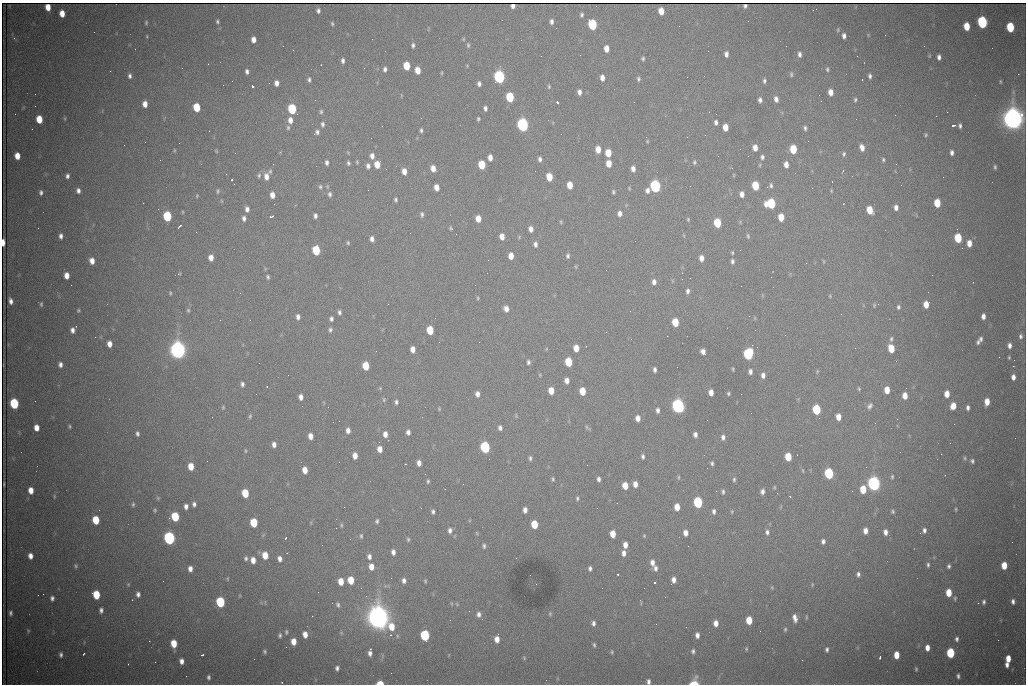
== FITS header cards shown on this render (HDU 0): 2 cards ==
NAXIS1  =                 1024 /fastest changing axis
NAXIS2  =                  682 /next to fastest changing axis

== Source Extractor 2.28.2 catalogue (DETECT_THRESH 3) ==
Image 1024 x 682 px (HDU 0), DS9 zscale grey, 1 PNG px = 1 image px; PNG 1028 x 686 px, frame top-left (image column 1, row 682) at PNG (2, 3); no overlay
Background 2320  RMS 29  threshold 88.5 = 3 sigma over >= 5 px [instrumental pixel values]
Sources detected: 492; all 492 listed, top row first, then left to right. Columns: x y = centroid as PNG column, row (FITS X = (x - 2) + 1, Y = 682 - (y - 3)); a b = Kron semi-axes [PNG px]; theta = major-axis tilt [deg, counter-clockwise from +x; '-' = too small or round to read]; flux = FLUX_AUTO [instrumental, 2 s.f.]
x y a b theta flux
513 6 4 4 - 5.4e+03
745 6 4 4 - 2.8e+03
48 7 6 4 -82 2.2e+04
816 9 2 2 - 9.3e+02
318 11 5 4 - 5.3e+03
661 11 6 5 - 2.9e+04
62 13 6 5 - 2.3e+04
582 15 5 4 - 3.8e+03
217 21 4 4 - 3.3e+03
551 21 5 4 - 6.4e+03
982 22 7 5 -83 3.1e+05
146 23 5 3 - 2.8e+03
332 24 4 3 - 2.9e+03
592 25 7 5 -80 1.6e+05
967 26 6 5 - 4.0e+04
1010 27 6 5 - 9.9e+04
838 30 6 4 72 2.6e+03
94 32 2 2 - 1.1e+03
868 35 4 4 - 1.7e+03
147 36 5 2 - 1.8e+03
844 36 5 4 - 7.9e+03
14 38 4 4 - 2.8e+03
253 39 5 4 - 1.3e+04
372 39 2 2 - 9.0e+02
463 39 5 4 - 2.0e+03
413 45 5 4 - 4.5e+03
468 45 7 4 -76 3.4e+03
606 49 6 4 -87 1.7e+04
293 50 2 2 - 1.1e+03
726 54 5 4 - 7.8e+03
799 54 6 4 -88 6.9e+03
857 56 3 2 - 2.2e+03
939 57 5 4 - 7.5e+03
643 59 4 4 - 3.4e+03
343 61 5 3 - 5.8e+03
208 64 3 2 - 3.3e+03
407 66 6 5 - 5.0e+04
467 66 4 3 - 1.6e+03
385 69 5 4 - 5.6e+03
827 69 6 5 - 3.4e+03
418 70 6 5 - 2.6e+04
110 71 2 2 - 9.3e+02
247 71 5 4 - 5.7e+03
442 73 5 3 - 2.0e+03
791 74 7 4 -88 3.6e+03
1018 74 2 2 - 1.5e+04
130 76 6 5 - 6.1e+03
870 76 6 4 -83 5.4e+03
499 77 7 5 -84 4.5e+05
687 77 2 2 - 1.1e+03
602 78 6 4 -83 1.2e+04
638 79 6 5 - 4.0e+03
862 79 3 2 - 4.0e+03
309 80 6 5 - 4.6e+03
764 81 6 4 -86 4.4e+03
1000 81 5 3 - 2.4e+03
276 83 5 4 - 1.2e+04
479 84 5 4 - 5.9e+03
252 86 3 3 - 9.1e+04
549 87 6 4 -89 2.8e+03
579 92 5 4 - 8.8e+03
831 92 6 5 - 1.7e+04
510 97 6 5 - 1.0e+05
776 99 6 5 - 9.8e+03
315 100 2 2 - 1.1e+03
760 100 5 4 - 6.4e+03
855 100 6 5 - 3.6e+03
557 102 3 3 - 8.7e+03
634 102 2 2 - 8.5e+02
145 104 6 4 -87 1.6e+04
197 107 6 5 - 6.2e+04
485 108 5 4 - 5.7e+03
292 109 6 5 - 1.4e+05
321 112 6 4 89 3.6e+03
947 112 2 2 - 3.2e+03
15 114 2 2 - 8.5e+02
297 114 2 2 - 2.5e+03
895 115 2 2 - 8.1e+02
65 118 5 3 - 1.9e+03
39 119 6 5 - 4.2e+04
478 119 4 3 - 3.0e+03
1013 119 10 8 -82 2.3e+06
290 120 7 5 -84 1.3e+04
716 122 5 4 - 6.1e+03
322 124 8 5 -83 5.4e+03
523 125 7 5 -83 5.6e+05
953 125 3 3 - 6.8e+03
382 126 2 2 - 1.7e+03
960 126 5 3 - 4.7e+03
725 127 6 5 - 2.4e+04
288 128 6 4 -90 3.4e+03
805 128 6 4 -81 4.6e+03
421 130 6 4 85 3.8e+03
209 131 2 2 - 1.2e+03
317 132 7 6 - 6.3e+03
926 135 4 4 - 2.9e+03
647 141 4 3 - 2.1e+03
179 143 2 2 - 3.9e+03
124 145 2 2 - 1.6e+03
862 147 7 5 -71 1.3e+04
755 148 6 5 - 1.5e+04
598 149 6 5 - 2.1e+04
793 149 6 5 - 6.3e+04
174 150 6 3 82 2.0e+03
216 151 5 4 - 2.0e+03
348 152 6 3 -19 2.1e+03
952 152 5 4 - 6.9e+03
235 153 2 2 - 1.4e+03
608 153 6 5 - 3.6e+04
844 154 6 5 - 4.1e+03
17 156 6 5 - 2.3e+04
372 156 7 6 - 1.1e+04
490 157 6 4 -88 1.3e+04
762 157 6 5 - 5.4e+03
540 159 6 4 -88 6.2e+03
883 160 5 4 - 2.9e+03
357 162 5 3 - 2.6e+03
694 162 6 5 - 3.8e+03
327 163 5 4 - 5.7e+03
348 163 5 4 - 4.1e+03
609 163 6 4 -89 2.5e+04
377 164 6 5 - 2.8e+04
786 164 6 4 -83 1.4e+04
896 164 2 2 - 1.3e+03
482 165 6 5 - 6.4e+04
760 165 6 3 89 2.2e+03
368 166 7 5 -78 7.4e+03
995 167 5 3 - 3.3e+03
433 168 6 5 - 1.6e+04
732 168 3 2 - 1.3e+03
633 169 6 4 -81 1.1e+04
270 171 6 4 -79 3.2e+03
404 171 6 4 -80 1.6e+04
843 171 4 3 - 1.8e+03
259 175 7 5 78 4.0e+03
734 175 5 3 - 1.7e+03
67 176 5 4 - 5.9e+03
266 177 8 6 88 1.4e+04
549 177 6 5 - 3.9e+04
232 180 3 3 - 3.9e+03
570 185 6 4 -84 2.8e+04
771 185 6 5 - 4.1e+03
901 185 3 2 - 1.7e+03
655 186 7 5 -84 3.8e+05
755 186 6 5 - 7.2e+04
320 187 6 5 - 3.9e+03
436 187 6 4 -81 1.7e+04
629 188 4 3 - 2.0e+03
812 188 2 2 - 2.9e+03
368 190 2 2 - 8.3e+03
647 190 6 5 - 7.9e+03
78 191 5 4 - 7.3e+03
218 191 6 5 - 3.5e+03
831 191 5 3 - 2.0e+03
613 192 6 4 -87 3.2e+03
41 193 5 4 - 5.0e+03
330 194 7 5 -85 5.7e+03
742 194 6 5 - 1.2e+04
272 195 6 4 -86 1.5e+04
197 196 5 3 - 2.0e+03
396 200 4 3 - 3.8e+03
222 201 5 3 - 1.8e+03
771 203 7 6 - 1.4e+05
937 203 6 5 - 5.0e+04
896 207 6 5 - 9.7e+03
247 209 6 5 - 8.2e+03
870 210 6 5 - 3.8e+04
183 212 5 3 - 1.8e+03
422 214 7 5 89 5.2e+03
620 214 6 5 - 9.0e+03
167 216 6 5 - 1.3e+05
315 216 5 4 - 6.1e+03
271 217 4 3 - 4.6e+03
781 217 6 5 - 3.1e+04
244 218 6 4 -82 6.6e+03
478 219 6 5 - 2.2e+04
688 219 4 4 - 2.4e+03
561 222 5 4 - 2.3e+03
740 222 5 5 - 2.2e+03
717 223 6 5 - 8.4e+04
180 226 5 2 - 3.9e+03
451 228 7 4 -52 3.3e+03
531 229 6 4 -77 1.1e+04
683 235 5 3 - 2.0e+03
61 236 5 4 - 7.2e+03
502 236 6 4 -86 1.6e+04
748 236 7 4 -80 3.5e+03
519 237 5 4 - 2.2e+03
958 238 6 5 - 8.6e+04
372 239 6 4 -81 8.8e+03
3 242 6 3 90 2.1e+04
348 243 4 3 - 2.7e+03
969 243 7 5 -90 1.8e+04
535 244 6 5 - 7.0e+03
316 250 6 5 - 9.4e+04
740 250 2 2 - 1.0e+03
732 253 6 4 -88 2.9e+03
511 256 6 4 -89 2.0e+04
568 256 6 5 - 4.4e+03
211 258 6 4 -88 1.5e+04
701 258 6 5 - 1.4e+04
488 260 2 2 - 2.2e+03
92 261 6 5 - 1.6e+04
732 261 6 4 -85 5.0e+03
823 261 5 3 - 1.8e+03
806 263 2 2 - 1.2e+03
576 267 5 3 - 2.0e+03
606 270 2 2 - 1.1e+03
179 274 6 3 19 2.0e+03
67 275 6 4 -86 1.7e+04
932 275 2 2 - 1.2e+03
268 277 5 4 - 3.5e+03
654 282 6 5 - 9.3e+03
71 285 2 2 - 6.9e+03
688 291 7 5 87 6.1e+03
170 293 4 3 - 2.3e+03
240 293 2 2 - 8.3e+02
830 296 4 4 - 1.8e+03
478 298 5 4 - 2.3e+03
11 301 6 4 -77 8.8e+03
41 304 6 3 90 3.1e+03
878 304 2 2 - 1.3e+03
926 304 6 5 - 2.5e+04
874 305 6 4 -80 2.4e+03
898 307 6 5 - 4.4e+03
506 309 6 5 - 1.3e+04
78 310 4 4 - 2.5e+03
188 310 6 4 -75 3.1e+03
339 312 5 4 - 4.9e+03
841 314 2 2 - 2.6e+03
983 316 5 4 - 1.0e+04
298 317 6 4 -84 7.7e+03
331 319 5 4 - 5.3e+03
220 320 2 2 - 1.0e+03
675 322 6 5 - 5.3e+04
73 330 6 4 66 9.4e+03
330 330 6 5 - 4.5e+03
430 330 6 5 - 5.8e+04
755 330 2 2 - 1.4e+03
1020 336 7 5 -88 6.2e+03
95 337 2 2 - 9.3e+02
891 339 6 4 76 3.9e+03
981 339 7 5 88 5.3e+03
978 342 7 5 -89 5.2e+03
109 344 6 4 -84 1.5e+04
752 345 2 2 - 4.6e+03
1009 345 7 5 -87 9.5e+03
576 348 6 5 - 2.3e+04
891 348 6 5 - 4.1e+04
413 349 6 4 -87 1.6e+04
546 349 5 3 - 1.8e+03
178 350 8 6 -81 1.5e+06
703 352 6 4 -58 1.1e+04
748 354 7 5 76 2.3e+05
999 357 2 2 - 9.1e+02
1009 357 5 4 - 2.7e+03
1014 360 2 2 - 2.4e+03
528 362 6 5 - 4.9e+03
568 362 6 5 - 6.9e+04
259 363 3 2 - 1.6e+03
60 365 5 4 - 7.4e+03
366 366 6 5 - 5.4e+04
1013 366 2 2 - 2.2e+04
733 369 3 2 - 2.1e+03
655 370 5 3 - 5.7e+03
750 371 5 4 - 7.6e+03
817 371 5 4 - 2.4e+03
288 375 3 2 - 1.5e+03
540 375 4 4 - 1.9e+03
763 375 6 5 - 8.9e+03
1013 377 6 5 - 1.1e+04
567 380 5 4 - 1.1e+04
242 384 5 4 - 5.3e+03
380 388 5 4 - 2.1e+03
859 389 5 3 - 2.4e+03
887 390 6 4 -87 2.6e+04
551 391 6 5 - 2.7e+04
582 391 6 5 - 4.1e+04
711 392 6 4 -86 1.5e+04
728 393 4 3 - 3.0e+03
256 394 2 2 - 1.6e+03
477 394 6 5 - 1.0e+04
741 394 2 2 - 7.5e+02
947 394 6 4 87 2.1e+04
905 396 6 4 -85 2.0e+04
301 397 6 5 - 1.0e+04
384 400 7 5 88 3.4e+03
35 401 3 2 - 1.5e+03
396 402 5 4 - 4.8e+03
987 402 6 4 88 2.2e+04
14 403 6 5 - 1.6e+05
678 406 7 5 -83 8.3e+05
870 406 8 6 53 6.2e+03
953 406 6 5 - 2.4e+04
223 407 5 4 - 2.3e+03
968 408 5 4 - 6.0e+03
439 409 5 4 - 2.2e+03
817 409 6 5 - 1.2e+05
658 410 5 4 - 6.6e+03
250 416 6 4 80 3.1e+03
516 416 6 4 -67 2.3e+03
212 417 2 2 - 7.0e+02
838 417 6 4 -85 1.9e+04
638 418 5 4 - 1.5e+04
897 419 2 2 - 1.1e+03
339 421 2 2 - 1.2e+03
875 423 3 2 - 1.9e+03
954 424 2 2 - 9.4e+03
70 426 4 3 - 2.7e+03
36 428 6 4 -81 1.8e+04
500 428 6 5 - 6.1e+03
587 428 9 4 -42 3.3e+03
348 430 6 5 - 1.1e+04
408 432 6 5 - 7.9e+03
137 434 5 4 - 4.8e+03
385 434 6 5 - 1.2e+04
695 435 5 4 - 7.5e+03
310 436 6 4 -83 1.5e+04
723 437 6 4 -88 7.2e+03
274 444 5 4 - 8.9e+03
485 447 6 5 - 2.5e+05
380 449 6 5 - 1.7e+04
245 451 6 3 -82 2.3e+03
355 456 6 4 -87 1.7e+04
643 457 6 4 -87 5.3e+03
788 457 6 5 - 5.2e+04
530 458 6 4 -89 4.2e+03
965 458 6 4 -52 3.0e+03
972 461 5 4 - 4.1e+03
419 463 5 4 - 1.1e+04
712 463 4 4 - 3.9e+03
587 465 2 2 - 5.6e+03
191 466 6 5 - 2.9e+04
305 470 6 4 -84 2.2e+04
803 471 7 3 -71 2.2e+03
829 473 6 5 - 1.8e+05
678 477 7 3 89 2.4e+03
892 477 7 4 89 3.4e+03
553 479 5 4 - 3.0e+03
599 479 5 3 - 6.0e+03
734 479 6 4 89 3.6e+03
428 481 5 3 - 3.0e+03
4 484 4 2 - 1.8e+03
463 484 2 2 - 1.3e+03
635 484 5 4 - 1.4e+04
874 484 7 5 -85 8.2e+05
625 486 6 5 - 2.6e+04
774 487 4 3 - 2.0e+03
863 489 6 5 - 4.3e+04
31 490 6 4 -83 1.9e+04
716 491 3 2 - 2.5e+03
762 491 6 4 77 7.5e+03
852 491 3 2 - 1.7e+03
723 492 7 4 88 4.1e+03
245 493 6 5 - 5.9e+04
54 496 5 3 - 1.9e+03
158 498 5 5 - 2.6e+03
577 498 5 4 - 3.3e+03
698 502 6 5 - 1.9e+05
133 504 6 5 - 3.4e+03
194 504 5 4 - 5.9e+03
186 506 5 4 - 8.3e+03
344 507 2 2 - 4.1e+03
677 507 6 5 - 2.5e+04
956 509 4 3 - 2.1e+03
155 510 4 3 - 2.5e+03
525 510 5 4 - 9.9e+03
714 511 7 4 -89 5.8e+03
732 511 6 4 83 2.4e+03
893 511 6 5 - 3.9e+03
433 512 5 3 - 4.7e+03
175 517 6 5 - 9.7e+04
96 520 6 5 - 5.6e+04
377 521 6 5 - 4.0e+03
254 523 6 5 - 7.6e+04
534 524 6 5 - 5.4e+04
341 525 6 4 84 2.6e+03
450 530 7 5 -89 7.4e+03
924 530 5 4 - 6.4e+03
865 531 7 5 -90 1.4e+04
767 532 6 5 - 5.7e+03
885 532 8 6 -85 1.2e+04
685 533 5 4 - 1.4e+04
613 534 6 4 -83 2.8e+04
361 536 7 4 -83 3.6e+03
644 536 5 4 - 2.0e+03
169 538 7 5 -82 5.0e+05
285 538 3 2 - 2.8e+03
408 539 5 4 - 3.1e+03
823 541 6 5 - 6.5e+03
625 545 6 4 89 1.4e+04
484 546 6 4 -84 4.2e+03
393 552 5 4 - 8.9e+03
287 553 3 2 - 2.6e+03
624 553 6 5 - 1.0e+04
265 555 6 5 - 3.1e+04
30 556 5 4 - 1.2e+04
369 557 6 4 -78 7.5e+03
246 558 6 5 - 4.5e+03
280 559 6 5 - 9.7e+03
253 560 6 5 - 1.7e+04
652 562 7 5 -84 1.1e+04
928 565 6 5 - 4.4e+03
1004 565 6 5 - 3.3e+04
76 566 5 4 - 2.8e+03
949 566 5 4 - 4.9e+03
371 567 6 4 -85 1.8e+04
590 568 5 4 - 5.3e+03
655 568 7 6 - 7.3e+03
190 569 6 5 - 1.2e+04
618 574 3 3 - 2.7e+03
858 574 6 5 - 6.4e+03
228 579 6 3 82 2.2e+03
351 580 6 5 - 4.3e+04
404 580 6 5 - 7.7e+03
674 580 5 4 - 1.1e+04
341 581 6 4 -86 2.6e+04
425 581 4 3 - 2.5e+03
654 583 3 3 - 1.0e+05
128 584 5 4 - 2.2e+03
536 584 2 2 - 9.4e+02
812 585 6 3 90 1.9e+03
644 588 2 2 - 1.0e+03
772 588 5 3 - 2.0e+03
949 593 6 5 - 3.9e+04
43 594 2 2 - 9.7e+03
138 594 6 5 - 7.2e+03
96 595 6 5 - 6.5e+04
52 598 5 4 - 5.8e+03
955 598 7 5 81 3.5e+03
1013 601 5 4 - 6.5e+03
220 602 6 5 - 1.7e+05
984 602 5 4 - 4.9e+03
451 603 5 3 - 2.0e+03
978 603 2 2 - 1.0e+03
457 604 6 4 -46 2.5e+03
338 605 7 5 -67 4.3e+03
101 610 5 4 - 6.5e+03
11 613 4 3 - 4.6e+03
479 614 7 6 - 8.4e+03
550 614 6 5 - 2.9e+03
806 617 7 3 -90 2.3e+03
379 618 10 9 - 2.7e+06
795 618 8 5 -78 1.1e+04
749 620 6 5 - 4.2e+04
593 623 6 5 - 6.6e+03
716 623 6 4 88 1.4e+04
391 627 8 6 -76 3.2e+04
686 627 2 2 - 9.6e+02
785 629 5 4 - 3.0e+03
28 631 5 4 - 2.5e+03
286 632 6 4 89 3.2e+03
341 633 5 4 - 2.3e+03
305 634 6 5 - 1.6e+04
280 635 6 5 - 4.2e+03
425 635 6 5 - 1.9e+05
697 635 5 4 - 9.2e+03
497 639 7 5 88 1.7e+04
957 639 5 4 - 5.1e+03
998 640 2 2 - 1.2e+03
294 642 6 4 -88 2.2e+04
174 644 6 5 - 3.8e+04
594 645 6 4 -81 3.4e+03
927 648 6 4 89 1.4e+04
746 649 5 4 - 2.4e+03
827 649 6 4 84 5.1e+03
693 651 6 4 -83 4.6e+03
265 652 5 4 - 3.5e+03
612 652 5 3 - 2.6e+03
370 653 7 4 87 8.8e+03
950 653 6 5 - 1.3e+05
84 654 3 2 - 1.8e+03
61 655 6 4 -85 5.2e+03
202 655 4 2 - 2.6e+03
896 655 6 4 -88 2.8e+04
880 657 3 2 - 2.1e+03
524 658 5 4 - 2.1e+03
1008 658 6 4 87 2.3e+04
254 659 2 2 - 5.6e+03
181 661 5 4 - 1.1e+04
155 662 2 2 - 9.4e+02
128 664 2 2 - 9.4e+02
1007 665 6 5 - 9.2e+03
337 668 4 4 - 5.6e+03
916 669 4 3 - 2.5e+03
391 673 2 2 - 7.8e+02
958 676 5 3 - 4.7e+03
208 677 6 4 -88 4.7e+03
282 682 3 3 - 3.2e+03
648 682 6 4 -90 6.4e+03
380 683 5 3 - 3.5e+04
694 683 7 5 31 3.9e+04
At the frame edge (FLAGS 8, measured only in part): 4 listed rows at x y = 3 242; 648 682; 380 683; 694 683

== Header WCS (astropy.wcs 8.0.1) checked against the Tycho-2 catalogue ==
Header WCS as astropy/WCSLIB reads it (CRVAL/CRPIX/CD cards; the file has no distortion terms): RA---TAN/DEC--TAN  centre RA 06:56:13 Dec +31:26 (104.05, +31.43 deg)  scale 1.44 arcsec/px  FOV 24.5' x 16.3'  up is -93 deg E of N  parity flipped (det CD > 0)
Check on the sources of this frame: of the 60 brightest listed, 9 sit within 2.2 arcsec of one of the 16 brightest Tycho-2 stars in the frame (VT <= 13.07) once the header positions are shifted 0.35 arcsec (0.22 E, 0.27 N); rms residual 1.11 arcsec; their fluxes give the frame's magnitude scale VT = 25.43 - 2.5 log10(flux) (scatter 0.23 mag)
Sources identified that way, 9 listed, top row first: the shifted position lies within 2.2 arcsec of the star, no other Tycho-2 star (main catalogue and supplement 1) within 4.4 arcsec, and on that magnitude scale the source's flux lands within +1.5 / -3 mag of the star's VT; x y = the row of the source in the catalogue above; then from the Tycho-2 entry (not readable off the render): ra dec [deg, ICRS J2000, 3 dp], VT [Tycho-2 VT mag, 2 dp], TYC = Tycho-2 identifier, HIP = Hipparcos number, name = IAU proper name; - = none
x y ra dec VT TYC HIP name
592 25 103.904 +31.460 12.65 2437-721-1 - -
523 125 103.952 +31.434 11.53 2437-424-1 - -
655 186 103.978 +31.488 11.51 2437-421-1 - -
771 203 103.984 +31.534 11.82 2437-428-1 - -
178 350 104.065 +31.301 9.89 2437-425-1 - -
748 354 104.055 +31.528 12.03 2437-1294-1 - -
678 406 104.081 +31.501 10.83 2437-37-1 - -
379 618 104.185 +31.385 8.52 2437-370-1 33393 -
425 635 104.192 +31.404 11.68 2437-91-1 - -